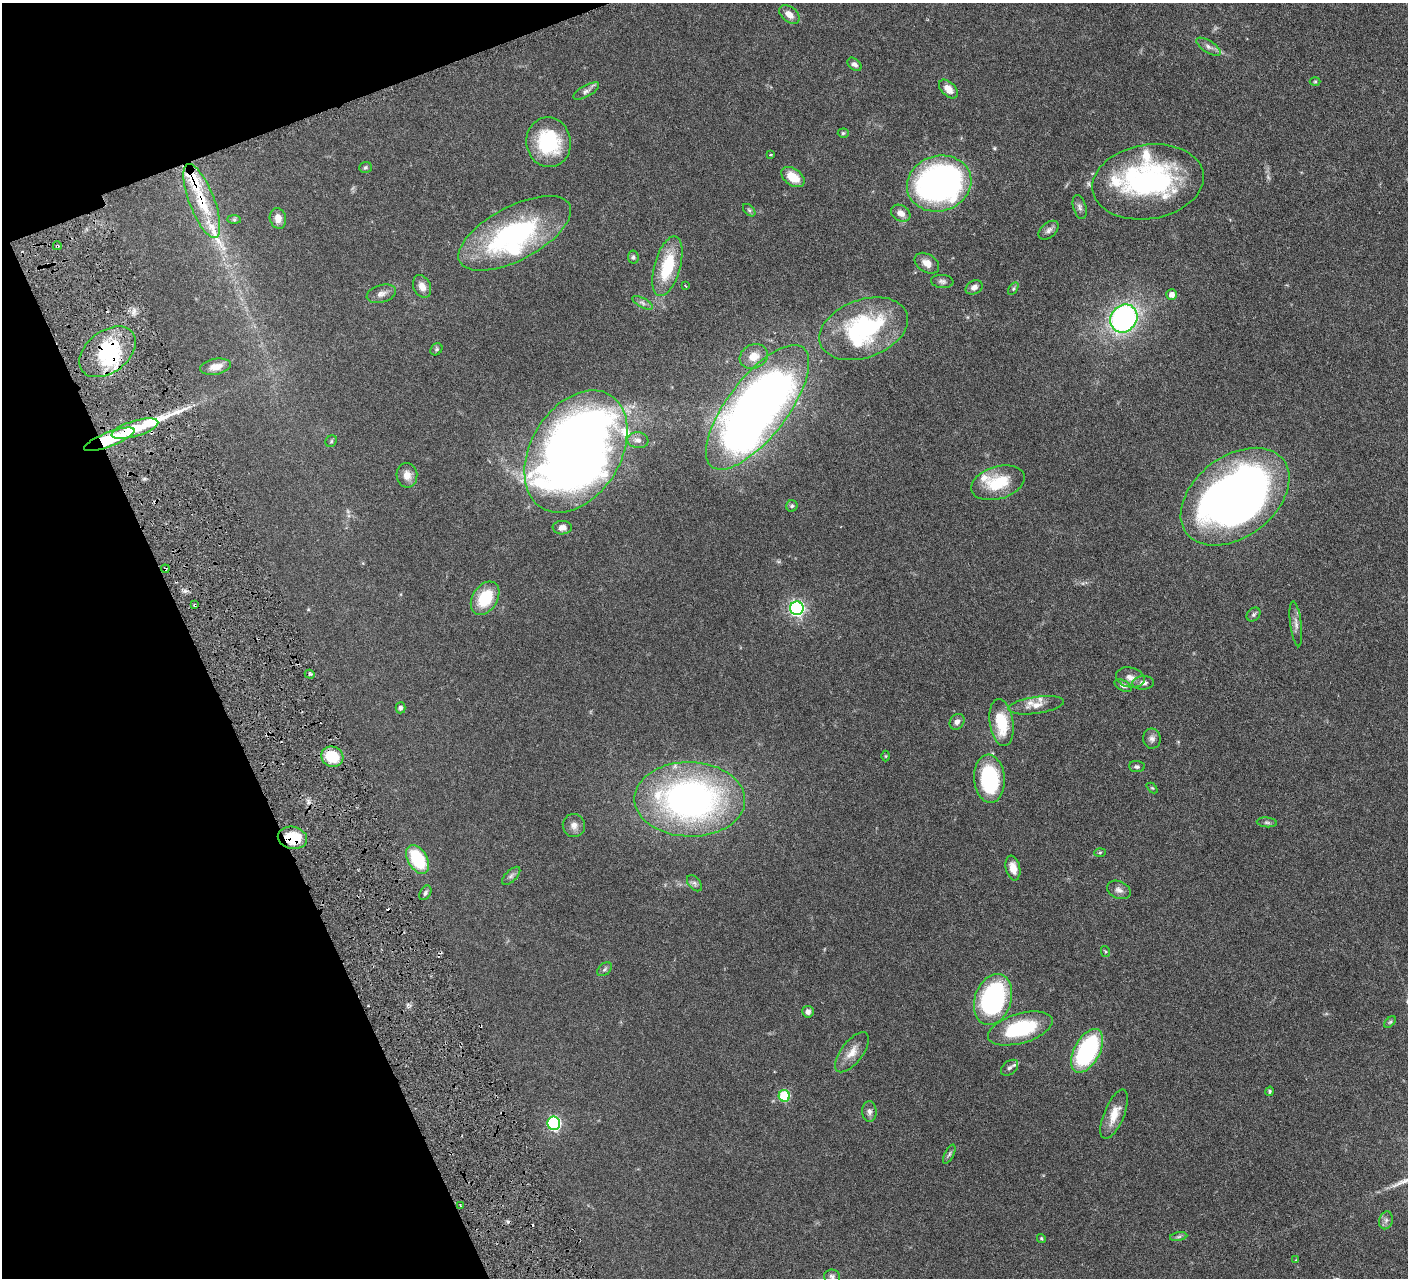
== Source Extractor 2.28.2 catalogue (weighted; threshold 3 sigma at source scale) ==
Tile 5 of 4 x 4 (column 1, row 2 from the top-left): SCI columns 7-1412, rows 2859-4134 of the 5639 x 5584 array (HDU 1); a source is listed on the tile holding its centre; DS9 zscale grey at full resolution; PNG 1410 x 1280 px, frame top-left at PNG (2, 3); each listed source drawn as its Kron ellipse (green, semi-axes under 4 px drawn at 4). Shown black and unused: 18% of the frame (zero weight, under 3 of 6 exposures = <1% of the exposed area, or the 3 px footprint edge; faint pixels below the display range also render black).
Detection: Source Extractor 2.28.2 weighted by HDU 2 'WHT'; one run over the whole footprint, this tile lists its part. Background 0.0705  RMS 0.0033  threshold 0.0136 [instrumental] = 3 sigma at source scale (4.09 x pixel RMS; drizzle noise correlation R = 1.36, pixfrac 0.8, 0.05/0.05 arcsec/px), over >= 5 px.
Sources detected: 119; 4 inside a brighter object's white glare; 6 cosmic-ray / hot-pixel residue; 1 long thin detection or spike segment (spike, bleed or trail) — neither listed nor drawn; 6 inside a brighter listed object's ellipse — not listed separately; the other 102 listed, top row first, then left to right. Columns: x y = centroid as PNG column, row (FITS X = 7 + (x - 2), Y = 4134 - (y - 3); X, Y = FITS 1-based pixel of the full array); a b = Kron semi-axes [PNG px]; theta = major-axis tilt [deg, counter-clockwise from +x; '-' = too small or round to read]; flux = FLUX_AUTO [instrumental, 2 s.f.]
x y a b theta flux
789 14 11 7 -39 2.4
1209 47 14 6 -32 1.3
854 64 8 5 -41 0.95
1315 81 5 3 - 0.3
948 89 11 7 -45 2.8
586 91 14 6 29 1.2
843 133 5 4 - 0.49
548 142 25 22 -82 20
770 154 3 3 - 0.32
365 167 6 5 - 0.56
793 177 13 8 -35 5.1
1148 182 56 37 9 56
939 183 32 27 16 100
202 201 39 12 -69 15
1080 207 12 6 -74 1
749 210 7 4 -45 0.51
901 213 10 7 -30 2
278 218 10 8 -79 2.4
234 220 7 4 -1 0.47
1049 230 11 7 40 1.2
515 233 62 27 28 50
57 246 4 3 - 0.39
633 257 6 5 - 0.61
927 263 13 9 -33 2.5
667 266 31 13 74 14
942 281 11 6 -5 0.95
422 286 12 8 -64 2.3
685 286 3 2 - 0.31
974 287 9 6 28 1.6
1013 289 7 4 59 0.51
381 294 15 8 14 1.8
1172 295 5 5 - 1.9
642 303 11 4 -28 1
1124 318 15 12 52 70
864 329 46 29 20 40
436 349 6 5 - 0.51
107 352 32 20 38 22
754 356 14 12 26 3.4
216 367 16 8 10 2.8
758 407 75 30 53 270
135 429 24 8 16 9.8
109 439 27 7 21 20
638 440 10 8 -9 1.6
331 441 6 5 - 0.44
576 451 66 45 59 380
407 475 12 10 -88 2.4
998 483 27 16 17 12
1235 497 61 40 37 200
792 506 6 5 - 0.56
562 528 9 6 1 1.7
165 569 4 3 - 0.56
485 598 18 12 58 11
195 605 4 2 - 0.3
797 608 7 6 - 77
1254 615 8 6 46 0.7
1296 624 22 5 -83 1.7
310 674 5 4 - 0.49
1130 677 14 10 -13 2
1143 683 11 6 3 1.6
1123 686 9 5 -28 0.93
1036 705 28 8 8 3.7
400 708 5 5 - 0.79
957 722 8 7 - 1.2
1001 723 24 11 -81 11
1152 739 10 9 - 1.2
886 756 5 3 - 0.25
332 757 11 10 - 9.8
1137 767 8 5 -5 0.62
989 779 24 15 -85 23
1152 788 6 4 -43 0.33
690 799 55 37 -1 120
1267 822 10 5 -5 0.69
574 825 12 11 - 1.8
292 838 15 11 -12 11
1100 853 6 4 3 0.37
418 859 16 9 -59 16
1013 868 12 7 -78 3
511 876 11 5 45 1
694 883 9 6 -49 0.8
1119 890 12 8 -23 1.5
425 893 8 5 59 0.72
1105 951 5 4 - 0.34
604 969 8 5 42 0.77
993 999 26 18 72 49
808 1012 6 5 - 1.1
1390 1022 7 4 44 0.43
1020 1028 33 14 16 22
1087 1051 24 13 62 37
852 1052 24 10 53 3.6
1010 1068 10 6 39 0.98
1270 1091 5 4 - 0.43
784 1096 6 5 - 19
869 1112 10 7 -88 1.2
1114 1114 26 10 68 4.7
554 1123 7 6 - 46
949 1154 10 4 62 0.66
460 1205 3 2 - 0.3
1386 1220 9 6 74 0.99
1179 1237 9 4 9 0.64
1041 1239 4 4 - 0.41
1296 1260 3 3 - 0.26
832 1276 8 7 - 0.85
Overlapping masked pixels (flux is a lower limit): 8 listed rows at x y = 202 201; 57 246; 107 352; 135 429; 109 439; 165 569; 195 605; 292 838